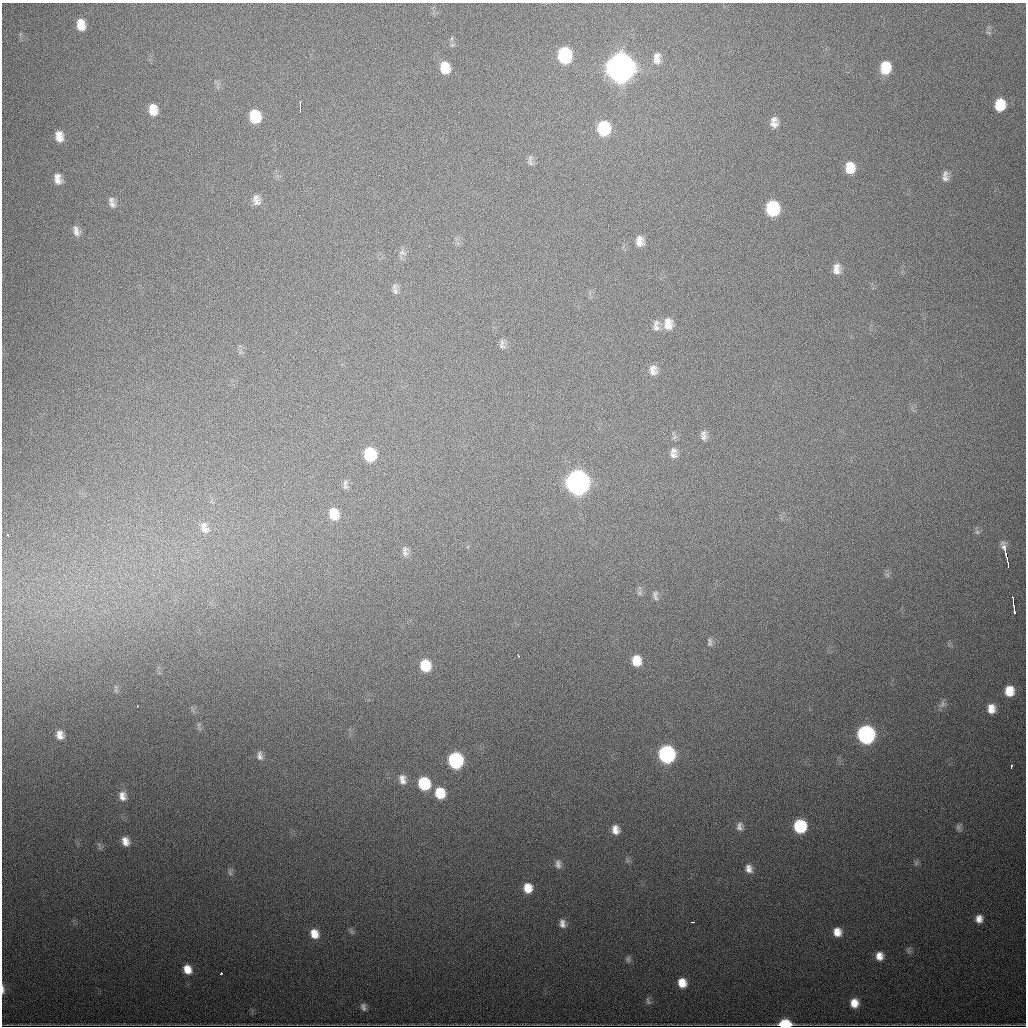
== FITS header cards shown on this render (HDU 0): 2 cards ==
NAXIS1  =                 1024
NAXIS2  =                 1024

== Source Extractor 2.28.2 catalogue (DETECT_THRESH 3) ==
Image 1024 x 1024 px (HDU 0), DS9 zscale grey, 1 PNG px = 1 image px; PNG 1028 x 1028 px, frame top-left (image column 1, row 1024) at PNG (2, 3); no overlay
Background 709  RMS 21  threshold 64.5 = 3 sigma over >= 5 px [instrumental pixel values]
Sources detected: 103; all 103 listed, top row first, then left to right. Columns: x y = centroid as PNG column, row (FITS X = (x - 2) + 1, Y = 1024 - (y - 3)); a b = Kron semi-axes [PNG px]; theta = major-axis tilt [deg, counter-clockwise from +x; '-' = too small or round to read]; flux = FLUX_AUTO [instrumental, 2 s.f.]
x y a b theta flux
81 25 12 8 -82 1.9e+04
564 52 8 5 54 4.5e+04
564 58 12 10 27 8.8e+04
657 58 16 9 88 1.3e+04
885 65 9 7 46 1.6e+04
445 68 13 10 -83 2.5e+04
621 68 13 11 -87 2.6e+06
885 70 12 9 32 2.8e+04
1000 105 11 9 85 3.3e+04
300 106 11 2 90 6.0e+03
152 107 9 6 26 9.7e+03
152 112 11 9 21 1.3e+04
255 116 13 10 -79 4.5e+04
774 119 10 8 -5 6.4e+03
774 125 12 8 -2 8.0e+03
604 128 13 10 -87 6.8e+04
59 136 12 8 -80 1.4e+04
530 161 16 5 -88 4.8e+03
849 165 11 7 20 1.2e+04
849 170 12 8 14 1.6e+04
945 173 11 7 51 5.1e+03
57 176 9 7 9 5.9e+03
945 178 11 8 29 6.0e+03
58 181 10 8 -3 8.9e+03
111 200 9 8 - 5.1e+03
256 202 11 11 - 9.2e+03
112 204 10 8 -28 5.7e+03
773 208 12 10 -87 9.3e+04
76 231 13 7 -73 8.0e+03
639 239 10 8 14 6.4e+03
639 243 14 10 6 9.4e+03
402 252 10 8 9 5.6e+03
837 269 13 8 90 1.1e+04
395 291 11 7 -83 5.5e+03
667 322 13 10 5 1.1e+04
656 325 16 8 -90 8.3e+03
667 326 14 10 -3 1.3e+04
502 344 14 7 -84 5.6e+03
653 370 14 10 -84 1.1e+04
703 435 13 8 -83 7.3e+03
673 450 11 10 - 7.1e+03
370 454 11 9 -78 5.9e+04
673 455 11 8 -6 7.2e+03
578 482 12 11 - 1.1e+06
345 483 10 6 79 4.7e+03
334 514 12 9 -75 2.4e+04
203 526 11 9 28 7.9e+03
205 530 13 9 -7 9.5e+03
977 532 6 5 - 3.0e+03
8 535 3 2 - 2.3e+03
1004 548 15 5 -79 7.4e+03
405 553 11 8 86 7.1e+03
1006 555 9 3 -74 1.1e+04
1008 563 7 2 -83 3.4e+03
639 593 7 5 -90 3.1e+03
655 594 10 7 67 5.0e+03
1013 601 9 2 -87 6.0e+03
1014 611 7 3 -86 6.2e+03
709 644 7 6 - 3.6e+03
518 656 4 2 - 2.3e+03
636 661 10 8 -83 2.3e+04
425 666 11 9 -76 3.6e+04
1009 691 10 8 89 2.4e+04
942 704 12 6 70 5.6e+03
137 706 3 2 - 1.6e+03
991 709 11 9 -88 1.4e+04
866 734 11 10 - 3.4e+05
60 735 10 8 -75 1.0e+04
667 754 11 10 - 2.5e+05
260 756 11 7 -78 6.3e+03
456 760 11 9 -76 1.6e+05
1011 766 4 2 - 2.9e+03
402 779 14 9 -74 1.1e+04
424 783 11 10 - 6.3e+04
440 793 11 9 -74 3.2e+04
122 796 12 9 -75 1.1e+04
739 826 11 8 -86 6.7e+03
800 826 10 9 - 8.4e+04
958 827 10 6 -76 3.8e+03
615 830 10 8 -82 1.1e+04
125 841 10 7 -68 1.2e+04
916 863 7 5 48 3.0e+03
558 864 11 8 -81 6.2e+03
749 869 11 8 -72 9.4e+03
230 872 11 5 -72 4.3e+03
528 888 10 8 -83 1.9e+04
979 919 9 8 - 1.0e+04
692 922 3 2 - 2.6e+03
562 923 10 8 -79 8.1e+03
352 932 7 4 -19 2.8e+03
837 932 9 7 -79 1.4e+04
314 934 10 8 -62 1.7e+04
909 950 11 5 -90 3.6e+03
879 956 9 8 - 1.2e+04
628 959 9 6 82 3.7e+03
187 969 10 9 - 1.8e+04
221 973 3 3 - 1.0e+04
682 983 9 8 - 1.9e+04
3 989 12 4 -88 5.1e+03
648 1001 10 6 -65 3.6e+03
854 1003 10 9 - 1.7e+04
363 1007 10 7 -72 5.8e+03
785 1024 9 6 0 6.8e+04
At the frame edge (FLAGS 8, measured only in part): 2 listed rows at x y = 3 989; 785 1024